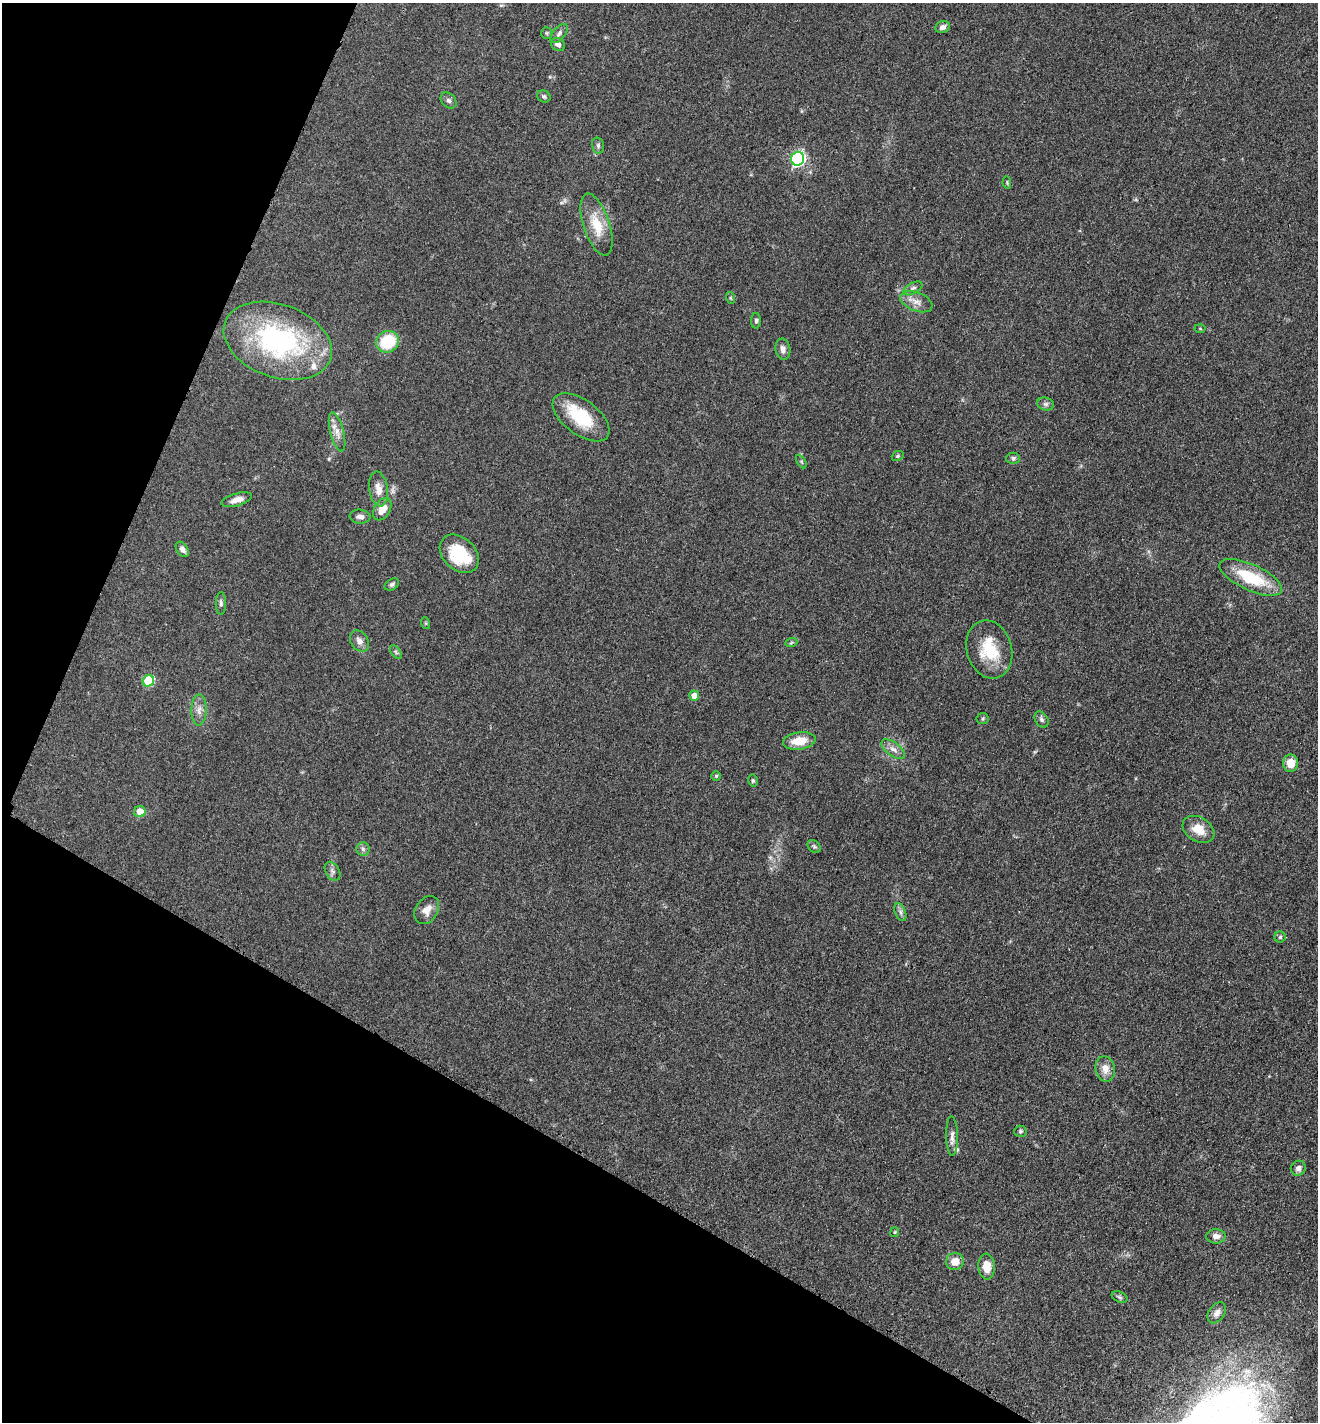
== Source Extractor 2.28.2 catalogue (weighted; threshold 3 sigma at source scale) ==
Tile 9 of 4 x 4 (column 1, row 3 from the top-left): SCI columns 301-1616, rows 1525-2944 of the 5880 x 5796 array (HDU 1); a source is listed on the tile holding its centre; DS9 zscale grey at full resolution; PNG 1320 x 1424 px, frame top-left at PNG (2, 3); each listed source drawn as its Kron ellipse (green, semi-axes under 4 px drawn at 4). Shown black and unused: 25% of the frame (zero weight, under 3 of 4 exposures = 2% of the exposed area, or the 3 px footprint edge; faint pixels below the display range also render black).
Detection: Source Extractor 2.28.2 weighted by HDU 2 'WHT'; one run over the whole footprint, this tile lists its part. Background 0.0639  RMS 0.0058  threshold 0.026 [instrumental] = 3 sigma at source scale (4.5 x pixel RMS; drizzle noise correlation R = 1.50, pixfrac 1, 0.05/0.05 arcsec/px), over >= 5 px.
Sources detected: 68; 2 inside a brighter listed object's ellipse — not listed separately; the other 66 listed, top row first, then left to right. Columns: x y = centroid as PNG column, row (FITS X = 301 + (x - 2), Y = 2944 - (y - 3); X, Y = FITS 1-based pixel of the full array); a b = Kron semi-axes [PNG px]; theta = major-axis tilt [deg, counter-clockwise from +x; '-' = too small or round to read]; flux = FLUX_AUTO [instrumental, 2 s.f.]
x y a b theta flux
943 27 7 6 - 2.2
547 33 6 5 - 0.93
559 33 11 5 50 2
558 44 8 6 -36 2
544 96 7 5 -28 1.3
449 101 9 6 -44 1.7
598 145 8 6 -76 1.2
798 159 7 6 - 120
1007 183 6 4 -80 0.63
597 225 32 13 -72 15
913 288 10 5 29 1.7
731 298 6 4 -70 0.7
916 302 17 9 -22 4.7
756 321 8 5 90 1.1
1200 329 5 3 - 0.5
278 341 56 36 -20 99
387 342 12 10 28 24
783 349 11 7 -80 2.7
1046 404 8 6 -15 1.5
581 417 33 17 -37 26
337 432 20 7 -76 4.7
898 456 6 4 22 0.77
1013 458 7 6 - 1.4
801 461 7 4 -59 0.93
378 489 17 9 -81 5.5
237 500 16 6 16 4.6
382 509 12 7 58 6.7
360 517 10 7 -5 2.5
182 549 8 5 -55 2.1
459 554 22 16 -43 25
1251 577 34 13 -24 27
392 584 8 5 32 1.3
221 603 11 5 90 1.5
425 623 6 4 -71 0.63
359 641 11 8 -57 3.3
791 643 6 4 20 0.76
989 650 29 22 -74 22
396 652 8 4 -53 1
148 681 6 5 - 33
694 696 5 5 - 6
199 710 15 7 89 3.9
983 719 6 5 - 0.93
1041 719 9 6 -58 1.7
799 741 16 8 8 10
893 749 14 6 -36 3.3
1290 763 8 7 - 7.1
716 776 4 4 - 0.69
753 781 6 4 -78 0.93
140 812 6 5 - 7.6
1198 829 17 12 -30 8.9
814 846 7 5 -42 1
363 849 6 6 - 1.6
332 871 10 7 -59 1.9
427 910 15 11 57 4.9
900 912 9 5 -68 1.7
1280 937 5 5 - 1.1
1105 1069 13 9 -77 5.2
1020 1131 6 5 - 1.1
952 1136 20 6 -89 3.2
1298 1168 8 7 - 2.5
895 1232 5 4 - 0.64
1216 1236 9 7 0 3.4
955 1261 9 8 - 6
987 1267 13 8 -88 7.7
1119 1297 8 5 -27 1.1
1217 1313 11 8 55 3.1